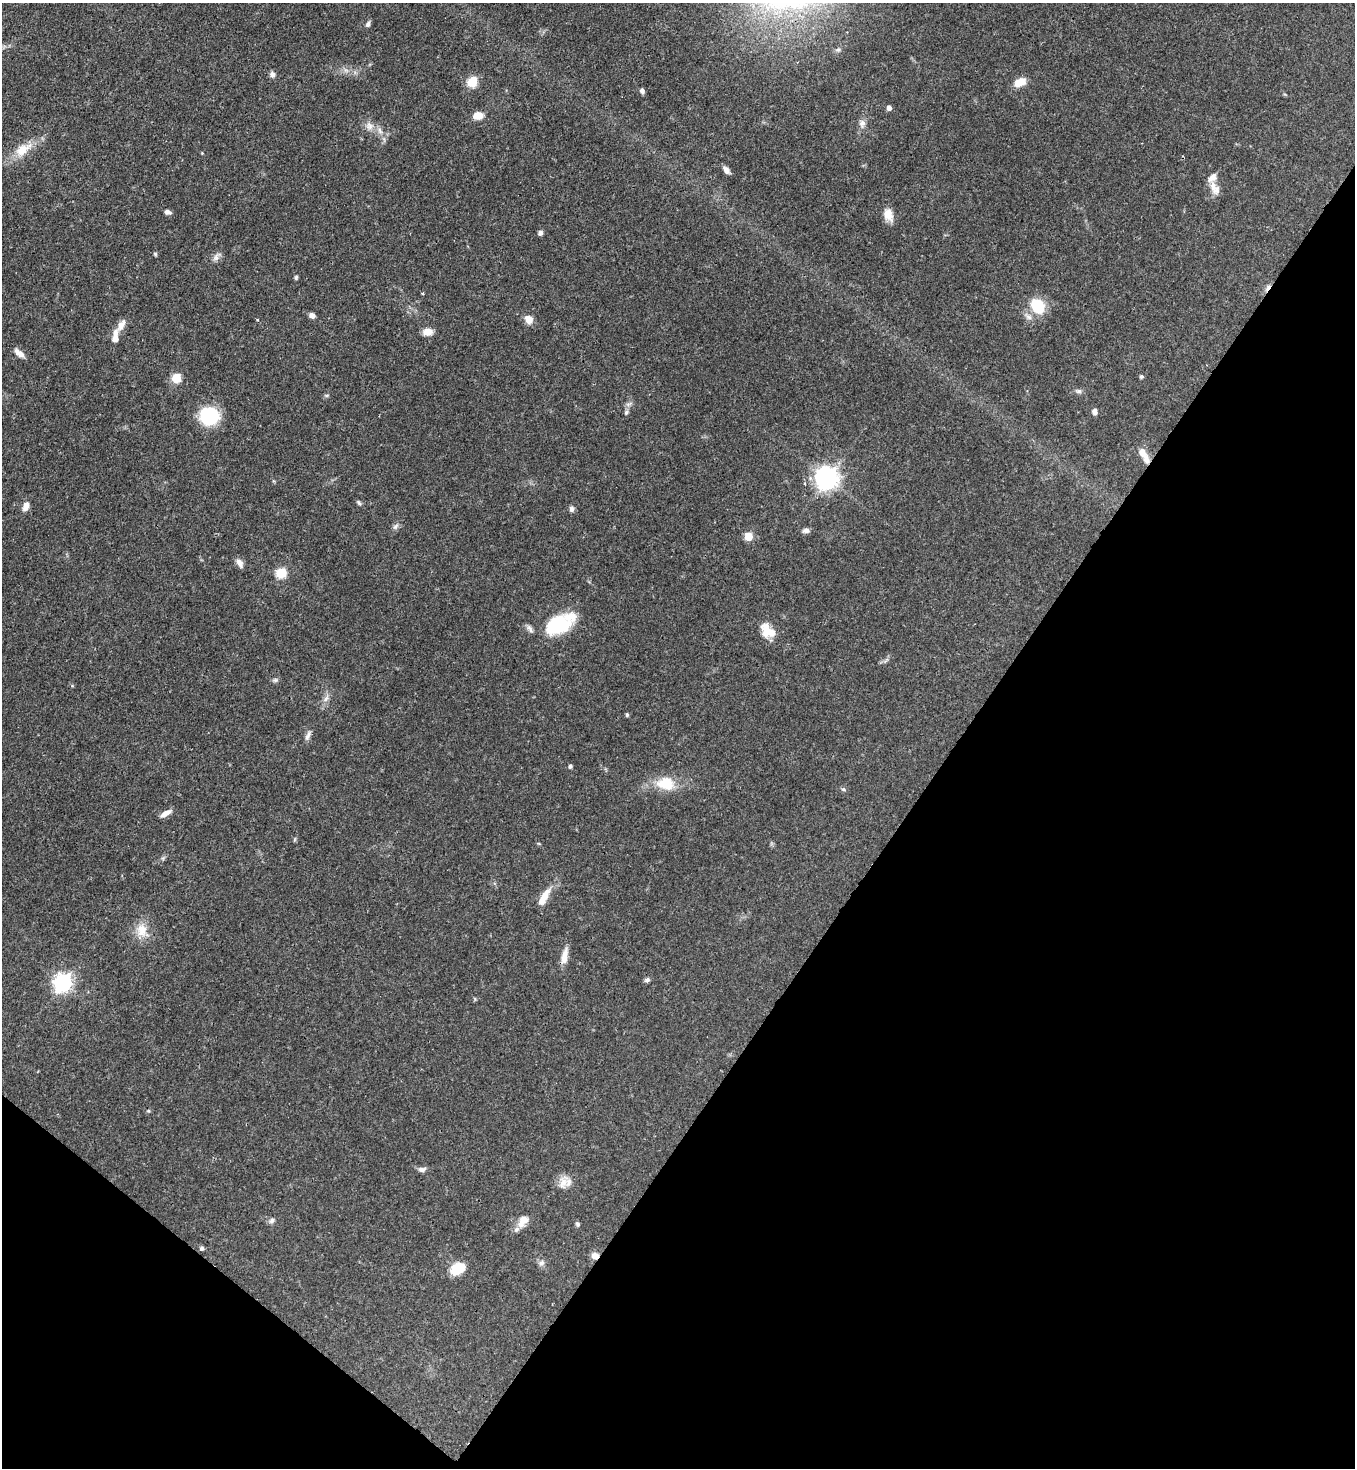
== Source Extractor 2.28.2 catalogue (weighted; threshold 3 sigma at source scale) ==
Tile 15 of 4 x 4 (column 3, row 4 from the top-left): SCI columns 2936-4288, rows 60-1525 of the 6007 x 5984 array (HDU 1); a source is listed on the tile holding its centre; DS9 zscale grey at full resolution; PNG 1357 x 1470 px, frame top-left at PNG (2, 3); no overlay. Shown black and unused: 34% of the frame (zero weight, under 3 of 4 exposures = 7% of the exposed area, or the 3 px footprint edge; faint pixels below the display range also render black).
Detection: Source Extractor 2.28.2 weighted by HDU 2 'WHT'; one run over the whole footprint, this tile lists its part. Background 0.0856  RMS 0.0039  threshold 0.0178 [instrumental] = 3 sigma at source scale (4.5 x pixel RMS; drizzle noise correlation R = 1.50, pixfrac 1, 0.05/0.05 arcsec/px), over >= 5 px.
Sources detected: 76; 1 cosmic-ray / hot-pixel residue — not listed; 6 inside a brighter listed object's ellipse — not listed separately; the other 69 listed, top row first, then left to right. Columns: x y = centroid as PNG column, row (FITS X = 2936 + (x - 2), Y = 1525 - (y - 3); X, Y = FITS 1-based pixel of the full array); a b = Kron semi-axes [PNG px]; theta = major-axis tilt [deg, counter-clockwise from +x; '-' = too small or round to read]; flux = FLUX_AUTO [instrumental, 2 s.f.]
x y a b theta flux
368 24 7 5 63 1
838 49 8 6 28 1.1
272 74 8 7 - 1.3
472 82 5 5 - 26
1020 82 14 8 26 4.9
642 91 6 4 -68 1.2
889 108 5 4 - 1.9
478 116 8 6 11 5.8
862 124 11 8 83 2
369 126 11 10 - 2.7
380 131 10 5 -63 1.6
23 149 28 12 35 8.1
726 170 9 6 -53 1.9
1213 186 19 8 -88 3.7
167 212 7 5 -11 1.3
888 215 15 10 -66 4.3
540 233 5 5 - 1.3
155 254 6 4 -47 0.5
216 257 16 6 49 1.8
296 277 6 4 75 0.64
423 293 4 3 - 0.45
1038 306 13 10 -62 17
312 315 6 5 - 1.7
529 319 11 9 -48 3.1
121 325 16 7 64 3.1
428 332 11 7 2 3.5
115 337 16 7 87 3.9
19 353 14 6 -39 2.6
1141 376 4 4 - 0.86
176 378 5 5 - 17
1079 391 8 6 -1 1.1
626 412 8 5 63 0.84
1095 412 6 6 - 1.6
209 416 19 17 -13 23
1143 453 15 9 -52 3.6
827 478 8 7 - 310
359 503 7 5 -56 0.69
26 506 12 7 68 2.5
572 509 8 6 90 1.2
395 526 9 7 51 1.2
806 530 9 6 6 1.5
749 536 5 5 - 13
240 563 12 7 -62 2.1
281 573 5 5 - 27
559 624 36 19 27 24
768 631 20 13 -41 7
275 680 6 6 - 0.81
326 698 11 5 64 1.8
627 715 5 4 - 0.58
308 736 16 5 68 1.6
570 766 5 4 - 0.9
665 784 22 17 -7 10
843 789 6 4 -41 0.57
167 812 12 7 25 2.3
545 896 18 8 58 4.9
142 931 20 15 -68 6.5
564 956 22 8 79 3.8
647 980 7 5 24 1
63 983 7 7 - 160
148 1111 5 3 - 0.48
422 1169 11 6 2 1.5
563 1183 18 11 80 3.9
272 1221 8 6 45 1.1
523 1221 17 9 53 4.2
577 1224 6 5 - 0.72
202 1248 5 4 - 0.99
595 1256 9 7 2 2.5
541 1263 8 7 - 1.3
457 1269 14 10 26 11
Overlapping masked pixels (flux is a lower limit): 1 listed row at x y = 595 1256